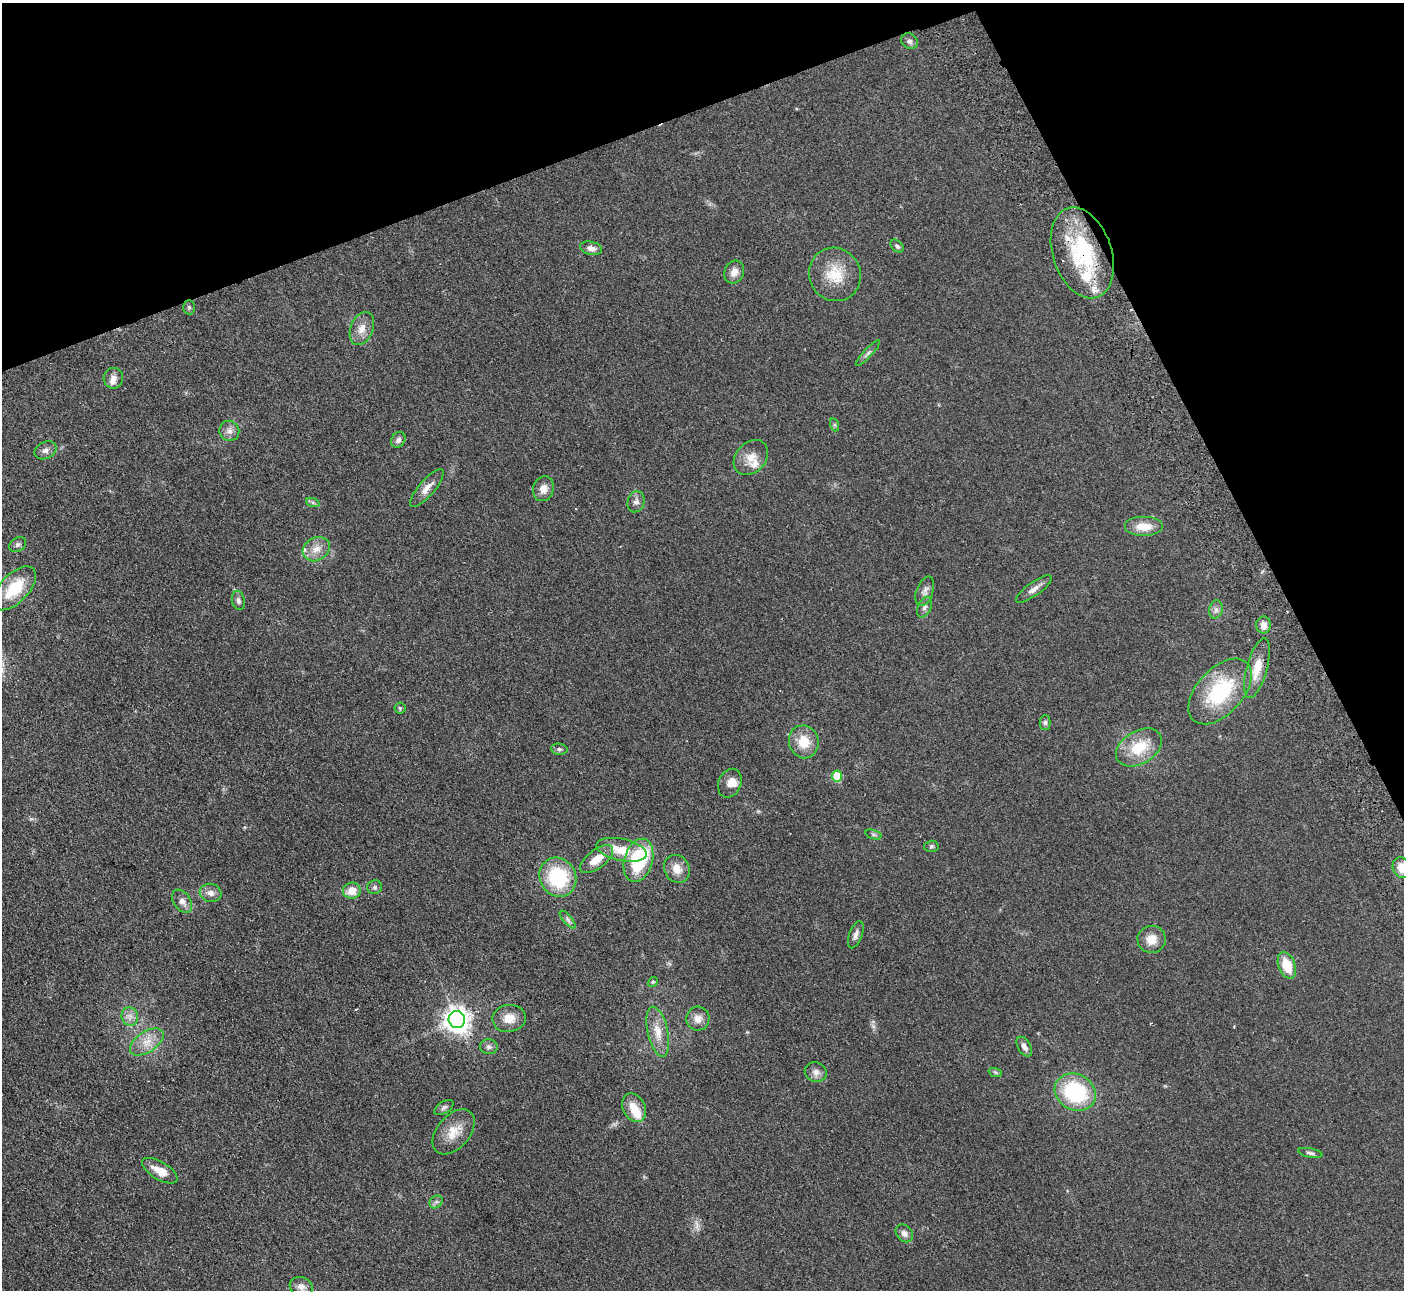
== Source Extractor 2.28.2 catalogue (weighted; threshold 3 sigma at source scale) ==
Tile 3 of 4 x 4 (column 3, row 1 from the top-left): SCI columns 2858-4259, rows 4048-5335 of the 5715 x 5648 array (HDU 1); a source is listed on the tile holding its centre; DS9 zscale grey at full resolution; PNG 1406 x 1292 px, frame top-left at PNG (2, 3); each listed source drawn as its Kron ellipse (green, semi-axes under 4 px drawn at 4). Shown black and unused: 20% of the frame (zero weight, under 2 of 3 exposures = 3% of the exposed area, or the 3 px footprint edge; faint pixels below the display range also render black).
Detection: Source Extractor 2.28.2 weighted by HDU 2 'WHT'; one run over the whole footprint, this tile lists its part. Background 0.0949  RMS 0.0097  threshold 0.0439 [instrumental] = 3 sigma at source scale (4.5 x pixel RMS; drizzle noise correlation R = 1.50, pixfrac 1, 0.05/0.05 arcsec/px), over >= 5 px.
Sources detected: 84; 1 too faint to see at this stretch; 1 inside a brighter object's white glare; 2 cosmic-ray / hot-pixel residue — neither listed nor drawn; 6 inside a brighter listed object's ellipse — not listed separately; the other 74 listed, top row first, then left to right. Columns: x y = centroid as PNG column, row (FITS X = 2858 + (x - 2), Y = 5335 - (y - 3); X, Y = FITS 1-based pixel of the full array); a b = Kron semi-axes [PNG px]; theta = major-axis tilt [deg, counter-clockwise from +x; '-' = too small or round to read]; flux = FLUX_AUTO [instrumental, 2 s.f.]
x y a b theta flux
909 41 9 7 -38 3.3
897 246 7 5 -44 2.3
591 248 11 6 -13 5.2
1082 253 47 29 -71 82
734 272 12 9 64 7.3
835 274 27 25 -62 28
189 307 7 6 - 1.9
362 329 17 11 68 10
868 353 17 4 47 3
113 378 10 9 - 5.6
835 425 7 4 -71 1.4
229 431 10 10 - 5.1
398 440 8 6 53 3.5
45 450 11 8 27 4.4
751 458 19 15 47 13
427 488 24 8 49 8.5
543 489 13 10 73 7.3
636 502 11 8 74 4.2
313 503 7 4 -20 1.9
1144 526 19 10 0 15
18 544 9 6 32 2.6
316 549 14 11 30 10
15 588 27 14 47 36
1034 589 21 6 35 6.1
925 591 15 8 70 5.1
238 600 10 6 -80 3
924 607 11 6 65 3.5
1216 609 9 6 76 3.6
1263 625 8 7 - 6.7
1257 668 31 10 75 18
1220 691 39 22 47 69
400 708 5 5 - 1.5
1045 722 7 5 89 2
804 742 16 14 -73 19
1139 747 25 16 31 30
559 749 8 5 -9 2
837 776 5 5 - 38
730 783 15 11 66 8.4
874 835 8 4 -19 1.5
931 846 7 5 3 1.7
621 850 25 11 -12 21
597 859 19 9 38 15
639 860 22 14 74 70
1402 868 10 8 -70 12
677 869 14 12 -61 11
558 877 20 18 -61 61
375 887 7 6 - 2.3
352 891 9 8 - 12
211 893 11 9 -10 5.4
182 901 13 8 -55 5.8
568 920 11 4 -50 2.7
856 935 14 6 69 4.2
1151 939 14 13 - 12
1287 965 14 8 -69 22
653 982 5 4 - 1.2
130 1016 9 8 - 5
509 1018 17 13 9 12
698 1019 12 11 - 7.6
457 1020 8 8 - 880
658 1032 25 10 -77 14
147 1042 19 10 33 12
489 1047 9 7 -6 3.2
1024 1047 11 6 -60 4.7
816 1072 11 9 -24 5.3
995 1072 7 4 -19 1.7
1075 1092 21 18 -30 78
444 1107 11 6 32 2.6
634 1108 15 11 -61 15
454 1132 26 16 49 18
1310 1153 12 4 -11 2.4
160 1171 20 9 -31 13
436 1202 7 6 - 2.5
904 1233 10 7 -47 4.7
301 1286 12 9 -17 5.7
Overlapping masked pixels (flux is a lower limit): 1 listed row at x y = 1082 253
Isophote crosses this tile's border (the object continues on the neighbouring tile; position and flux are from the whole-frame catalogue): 1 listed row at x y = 1402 868